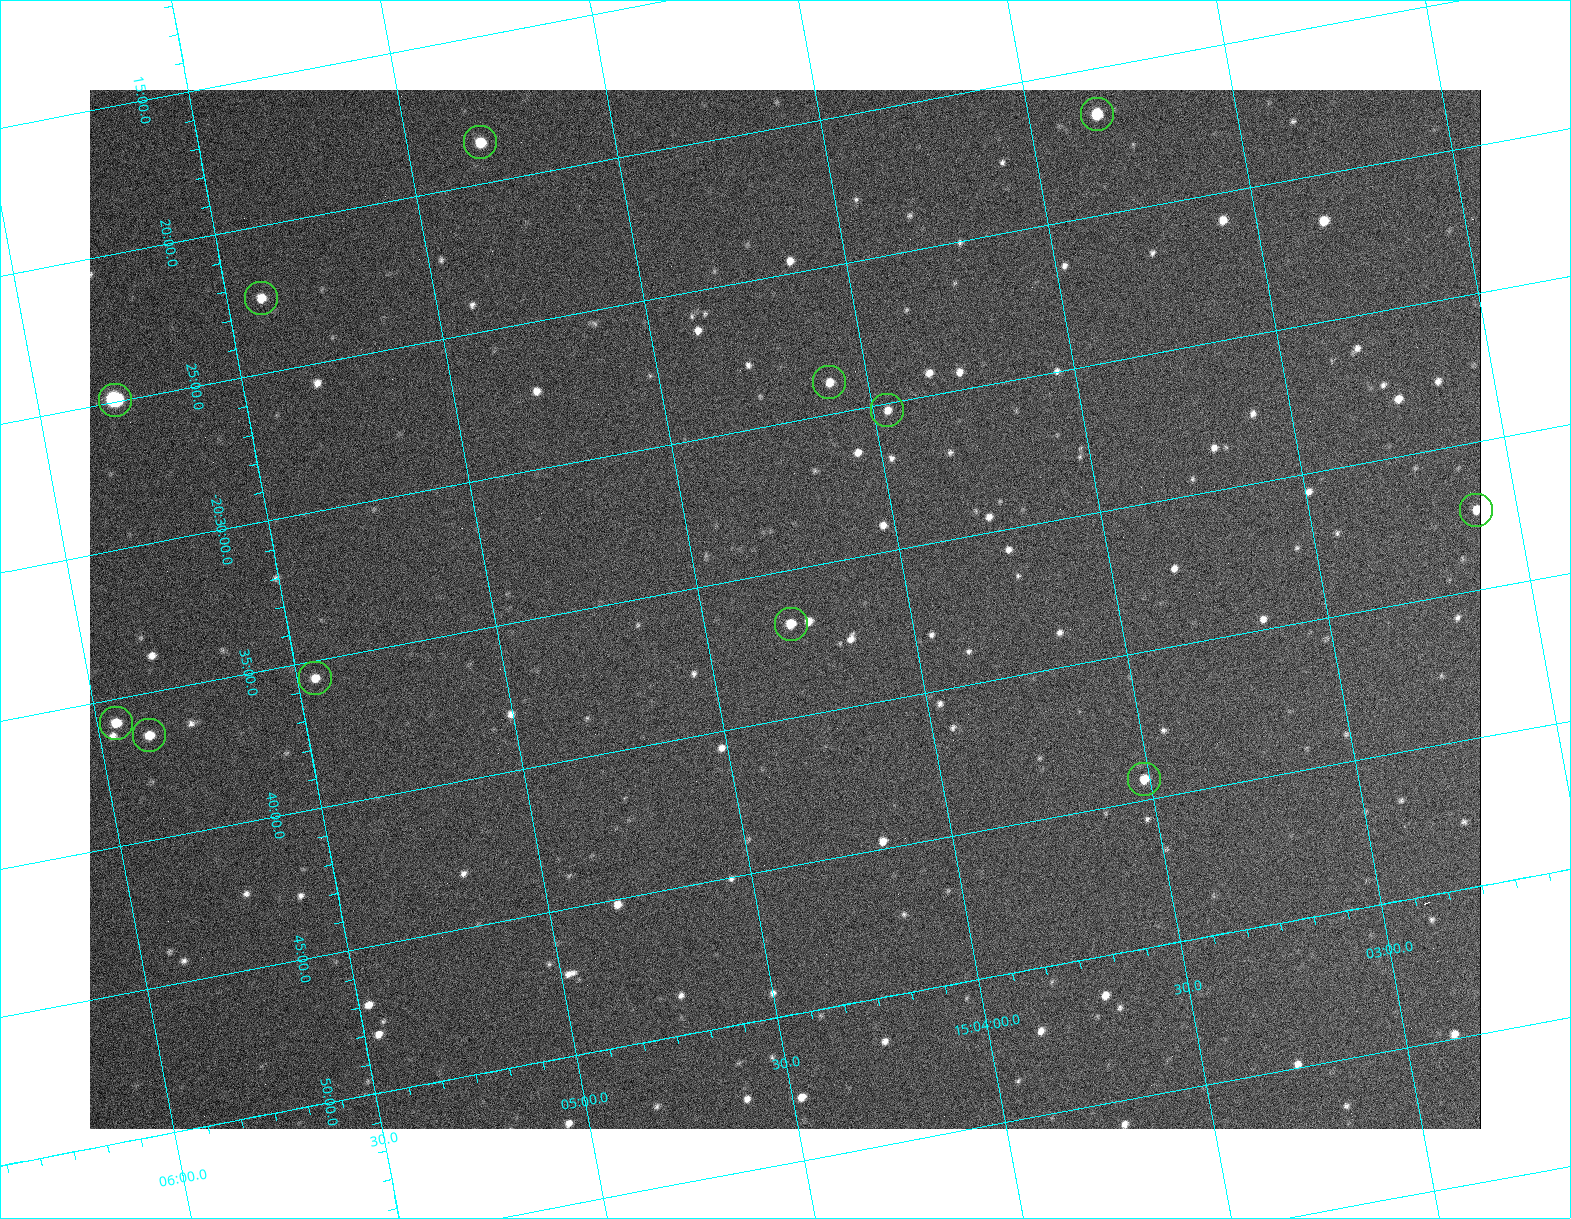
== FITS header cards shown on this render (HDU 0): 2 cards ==
NAXIS1  =                 1391
NAXIS2  =                 1039

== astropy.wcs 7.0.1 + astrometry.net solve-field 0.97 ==
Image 1391 x 1039 px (HDU 0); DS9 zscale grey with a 90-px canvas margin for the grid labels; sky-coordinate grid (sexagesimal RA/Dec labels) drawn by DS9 from the SOLVED WCS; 12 Tycho-2 reference stars matched to detected sources circled (green)
Header WCS: none
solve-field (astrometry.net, Tycho-2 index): SOLVED blind (the file carries no WCS)
Solved WCS: RA---TAN-SIP/DEC--TAN-SIP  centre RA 15:04:18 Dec -20:36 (226.07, -20.60 deg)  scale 2.06 arcsec/px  FOV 47.7' x 35.6'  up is -10 deg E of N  parity normal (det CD < 0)
(file carries no celestial WCS; the grid is the blind solution)
Tycho-2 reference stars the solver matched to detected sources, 12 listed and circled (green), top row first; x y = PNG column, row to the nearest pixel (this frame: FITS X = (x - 90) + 1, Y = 1039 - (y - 90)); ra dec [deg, ICRS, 3 dp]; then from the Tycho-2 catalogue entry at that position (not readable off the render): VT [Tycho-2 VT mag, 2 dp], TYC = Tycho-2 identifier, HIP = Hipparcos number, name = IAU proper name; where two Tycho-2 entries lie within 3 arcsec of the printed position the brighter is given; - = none
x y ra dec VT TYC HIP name
1097 114 225.834 -20.360 10.59 6176-566-1 - -
480 142 226.206 -20.310 11.07 6177-752-1 - -
261 298 226.354 -20.374 12.19 6177-832-1 - -
829 382 226.023 -20.482 12.14 6177-581-1 - -
115 400 226.453 -20.415 8.61 6177-774-1 73867 -
887 410 225.992 -20.504 12.32 6176-789-1 - -
1476 510 225.650 -20.621 12.66 6176-630-1 - -
791 624 226.073 -20.614 11.45 6177-746-1 - -
315 678 226.364 -20.593 11.72 6177-722-1 - -
116 723 226.489 -20.597 11.38 6177-735-1 - -
149 735 226.470 -20.608 11.86 6177-732-1 - -
1144 779 225.878 -20.738 11.38 6180-219-1 - -